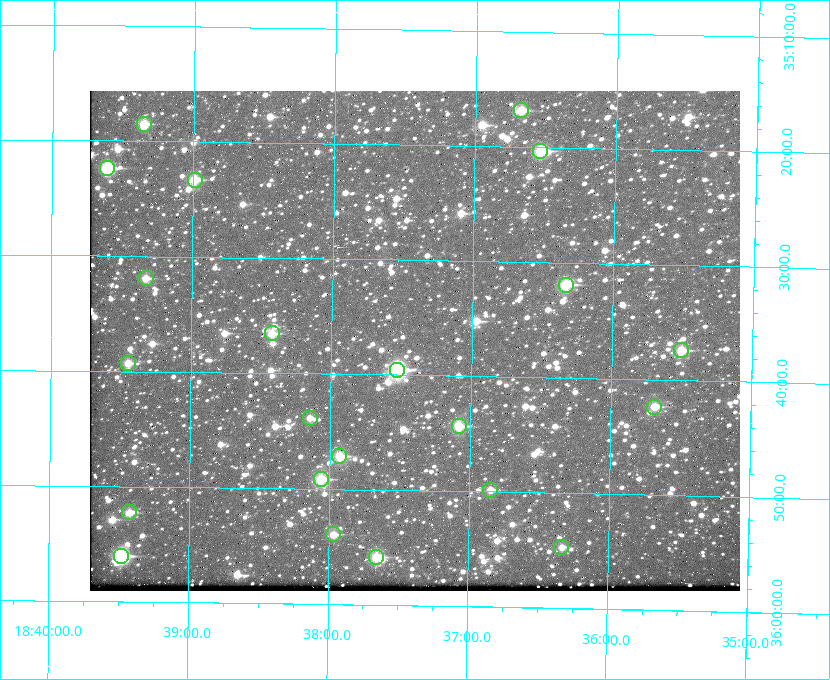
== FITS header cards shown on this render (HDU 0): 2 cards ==
NAXIS1  =                  650 / Width of table row in bytes
NAXIS2  =                  500 / Number of rows in table

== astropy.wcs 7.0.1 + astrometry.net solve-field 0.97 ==
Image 650 x 500 px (HDU 0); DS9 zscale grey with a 90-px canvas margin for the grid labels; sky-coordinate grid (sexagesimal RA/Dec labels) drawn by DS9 from the SOLVED WCS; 22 Tycho-2 reference stars matched to detected sources circled (green)
Header WCS: none
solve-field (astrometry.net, Tycho-2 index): SOLVED blind (the file carries no WCS)
Solved WCS: RA---TAN-SIP/DEC--TAN-SIP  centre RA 18:37:24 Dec +35:37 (279.35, +35.62 deg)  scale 5.21 arcsec/px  FOV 56.5' x 43.4'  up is +179 deg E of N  parity flipped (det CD > 0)
(file carries no celestial WCS; the grid is the blind solution)
Tycho-2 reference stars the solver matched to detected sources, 22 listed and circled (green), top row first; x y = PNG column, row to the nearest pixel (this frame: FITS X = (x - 90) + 1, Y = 500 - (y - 91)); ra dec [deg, ICRS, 3 dp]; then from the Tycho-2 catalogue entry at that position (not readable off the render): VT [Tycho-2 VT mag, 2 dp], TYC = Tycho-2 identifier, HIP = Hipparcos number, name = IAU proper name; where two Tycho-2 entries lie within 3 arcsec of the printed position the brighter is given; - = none
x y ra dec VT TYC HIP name
521 110 279.169 +35.281 10.53 2645-756-1 - -
144 124 279.838 +35.309 10.90 2645-842-1 - -
540 151 279.134 +35.339 9.91 2645-980-1 - -
107 168 279.902 +35.373 9.13 2645-567-1 - -
195 180 279.747 +35.388 10.29 2645-648-1 - -
146 278 279.832 +35.532 10.61 2645-711-1 - -
566 285 279.085 +35.532 9.84 2645-710-1 - -
272 333 279.606 +35.610 10.50 2645-565-1 - -
681 350 278.877 +35.623 10.37 2632-1282-1 - -
128 363 279.862 +35.655 10.83 2649-120-1 - -
397 370 279.382 +35.660 8.88 2649-136-1 91311 -
654 407 278.922 +35.705 10.37 2636-96-1 - -
310 418 279.537 +35.731 11.00 2649-31-1 - -
459 426 279.271 +35.739 10.27 2649-22-1 - -
339 456 279.483 +35.786 9.96 2649-1276-1 - -
321 479 279.516 +35.819 10.07 2649-1464-1 - -
490 490 279.212 +35.831 10.99 2649-1529-1 - -
129 512 279.857 +35.871 10.88 2649-1588-1 - -
333 534 279.492 +35.899 10.86 2649-1492-1 - -
561 547 279.083 +35.912 11.42 2649-1448-1 - -
121 556 279.871 +35.934 9.15 2649-1364-1 91485 -
376 557 279.414 +35.931 10.32 2649-1381-1 - -